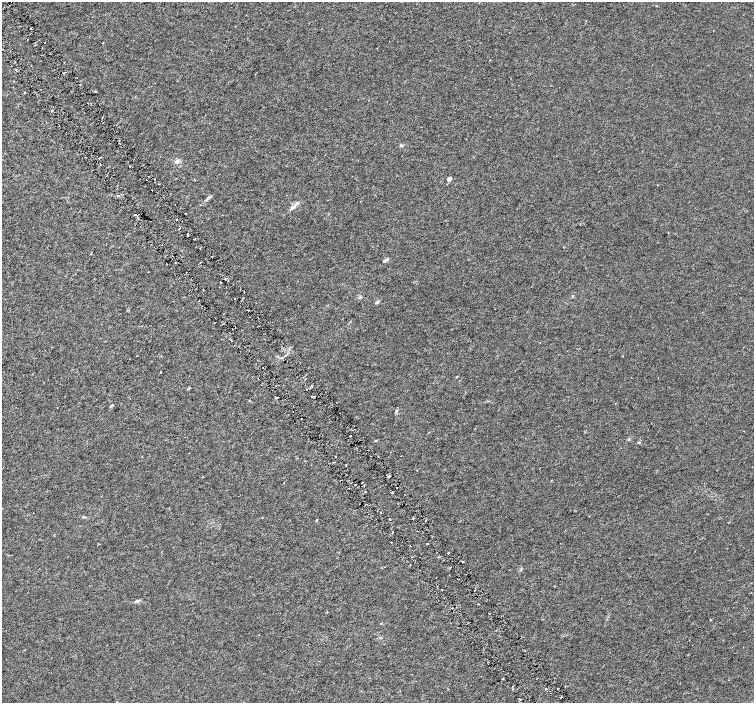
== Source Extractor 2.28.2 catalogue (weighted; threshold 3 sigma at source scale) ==
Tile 11 of 4 x 4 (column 3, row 3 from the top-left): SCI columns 3013-4515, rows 1603-3003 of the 6019 x 5941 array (HDU 1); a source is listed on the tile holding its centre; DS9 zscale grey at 2 x 2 block average (1 PNG px = mean of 2 x 2 image px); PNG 756 x 705 px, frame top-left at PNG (2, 2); no overlay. Shown black and unused: <1% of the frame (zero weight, under 3 of 6 exposures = <1% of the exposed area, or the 3 px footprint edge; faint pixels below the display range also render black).
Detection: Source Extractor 2.28.2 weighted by HDU 2 'WHT'; one run over the whole footprint, this tile lists its part. Background 0.00144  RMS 0.0017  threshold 0.00707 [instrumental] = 3 sigma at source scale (4.09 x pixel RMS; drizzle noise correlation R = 1.36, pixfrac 0.8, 0.0396/0.0396 arcsec/px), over >= 5 px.
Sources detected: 67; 5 cosmic-ray / hot-pixel residue — not listed; the other 62 listed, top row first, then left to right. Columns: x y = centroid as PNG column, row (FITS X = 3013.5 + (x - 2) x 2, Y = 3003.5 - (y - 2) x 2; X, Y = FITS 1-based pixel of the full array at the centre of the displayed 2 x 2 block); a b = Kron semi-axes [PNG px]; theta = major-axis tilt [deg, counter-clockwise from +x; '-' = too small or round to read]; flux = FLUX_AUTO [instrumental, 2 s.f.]
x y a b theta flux
586 21 2 2 - 0.16
31 29 2 2 - 0.52
35 45 2 2 - 0.18
490 60 2 2 - 0.15
63 73 2 2 - 0.36
59 126 2 2 - 0.37
177 161 6 4 26 1.1
100 164 2 2 - 0.34
449 179 2 2 - 2.5
209 197 11 2 38 0.76
293 207 8 4 34 1.4
185 213 2 2 - 0.19
176 220 2 2 - 0.64
179 229 2 2 - 0.34
188 233 2 2 - 0.17
668 233 2 2 - 0.24
194 239 2 2 - 0.23
564 248 2 2 - 0.12
91 254 3 2 - 0.26
385 260 6 3 36 0.81
200 263 2 2 - 0.15
225 279 2 2 - 0.25
220 282 2 2 - 0.67
235 299 2 2 - 0.4
242 299 3 2 - 0.21
199 300 2 2 - 0.18
377 302 5 3 - 0.56
235 327 2 2 - 0.83
231 340 2 2 - 0.28
622 356 2 2 - 0.15
160 372 2 2 - 0.4
456 377 4 2 - 0.2
310 388 3 2 - 0.28
314 396 3 2 - 0.33
312 397 2 2 - 0.35
112 405 3 2 - 0.67
396 411 4 3 - 0.56
629 439 3 3 - 0.32
375 441 2 2 - 0.49
639 442 5 2 - 0.27
346 464 2 2 - 0.26
387 475 2 2 - 0.44
389 476 4 2 - 0.5
355 485 2 2 - 0.44
349 488 2 2 - 0.14
392 493 2 2 - 0.42
589 516 2 2 - 0.15
83 517 4 2 - 0.33
390 519 2 2 - 0.35
316 520 2 2 - 0.46
426 521 2 2 - 0.48
392 532 2 2 - 0.2
391 543 2 2 - 0.28
410 546 2 2 - 0.16
448 553 2 2 - 0.33
438 557 3 2 - 0.25
462 562 2 2 - 0.34
442 589 2 2 - 0.23
137 601 6 3 1 0.58
710 620 2 2 - 0.18
546 688 2 2 - 0.61
558 689 2 2 - 0.22
Overlapping masked pixels (flux is a lower limit): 1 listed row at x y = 235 327
Diffuse or blended objects may show on this block-average render without a row.